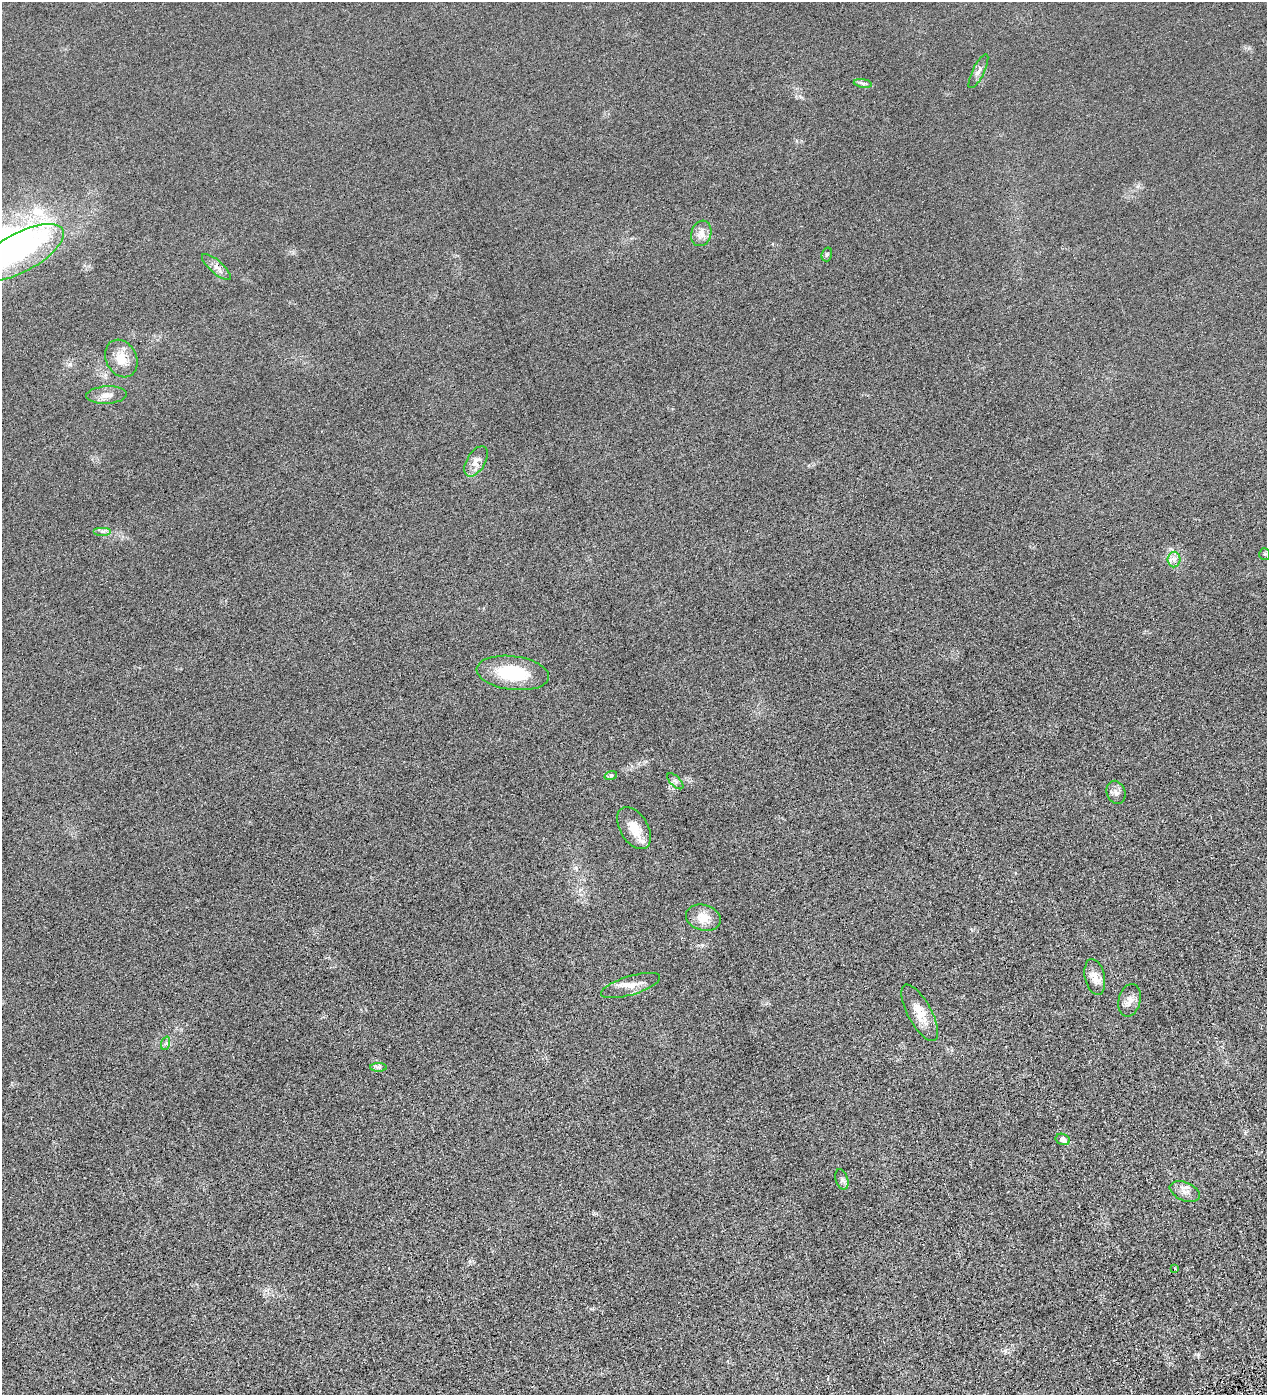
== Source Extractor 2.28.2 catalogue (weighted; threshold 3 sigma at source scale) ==
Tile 6 of 4 x 4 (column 2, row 2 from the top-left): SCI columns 1427-2691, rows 2789-4181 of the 5513 x 5577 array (HDU 1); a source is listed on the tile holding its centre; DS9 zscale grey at full resolution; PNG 1269 x 1397 px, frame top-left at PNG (2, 2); each listed source drawn as its Kron ellipse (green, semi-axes under 4 px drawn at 4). Shown black and unused: <1% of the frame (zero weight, under 4 of 8 exposures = <1% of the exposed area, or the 3 px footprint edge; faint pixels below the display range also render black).
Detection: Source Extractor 2.28.2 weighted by HDU 2 'WHT'; one run over the whole footprint, this tile lists its part. Background 0.0133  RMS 0.0042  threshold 0.0173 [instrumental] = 3 sigma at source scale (4.09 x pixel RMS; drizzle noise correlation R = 1.36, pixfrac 0.8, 0.05/0.05 arcsec/px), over >= 5 px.
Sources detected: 29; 1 inside a brighter listed object's ellipse — not listed separately; the other 28 listed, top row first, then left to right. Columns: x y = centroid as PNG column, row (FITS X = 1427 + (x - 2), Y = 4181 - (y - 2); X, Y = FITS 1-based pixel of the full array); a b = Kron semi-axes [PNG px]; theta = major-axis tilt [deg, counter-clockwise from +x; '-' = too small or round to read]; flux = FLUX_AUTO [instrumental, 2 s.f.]
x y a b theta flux
978 71 19 6 64 1.9
863 83 9 4 -9 0.91
701 233 13 10 72 3.5
20 252 48 19 28 29
827 254 7 5 73 0.65
216 267 18 6 -42 2.2
121 359 20 15 -63 6.4
106 395 20 8 3 3.3
476 461 17 9 59 3.4
102 531 9 4 0 1.1
1265 554 5 5 - 0.61
1174 559 8 6 90 1.6
513 673 36 17 -7 20
611 775 6 4 18 0.62
675 781 10 5 -45 0.98
1116 792 12 9 -68 1.9
634 828 23 14 -58 6.8
703 918 18 13 -15 5.9
1095 977 18 10 -77 4.1
630 986 31 9 17 4.3
1129 1000 17 11 77 2.9
920 1013 31 12 -61 7
166 1043 7 4 71 0.73
378 1067 8 4 0 0.82
1063 1139 7 5 -22 2.3
842 1179 10 6 -73 1.3
1185 1192 16 9 -23 2.8
1175 1269 4 2 - 0.25
Isophote crosses this tile's border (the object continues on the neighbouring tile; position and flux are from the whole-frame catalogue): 1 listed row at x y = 20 252
Unlisted compact peaks at least as high as the median listed source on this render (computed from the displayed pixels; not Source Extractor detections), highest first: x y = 1245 1133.